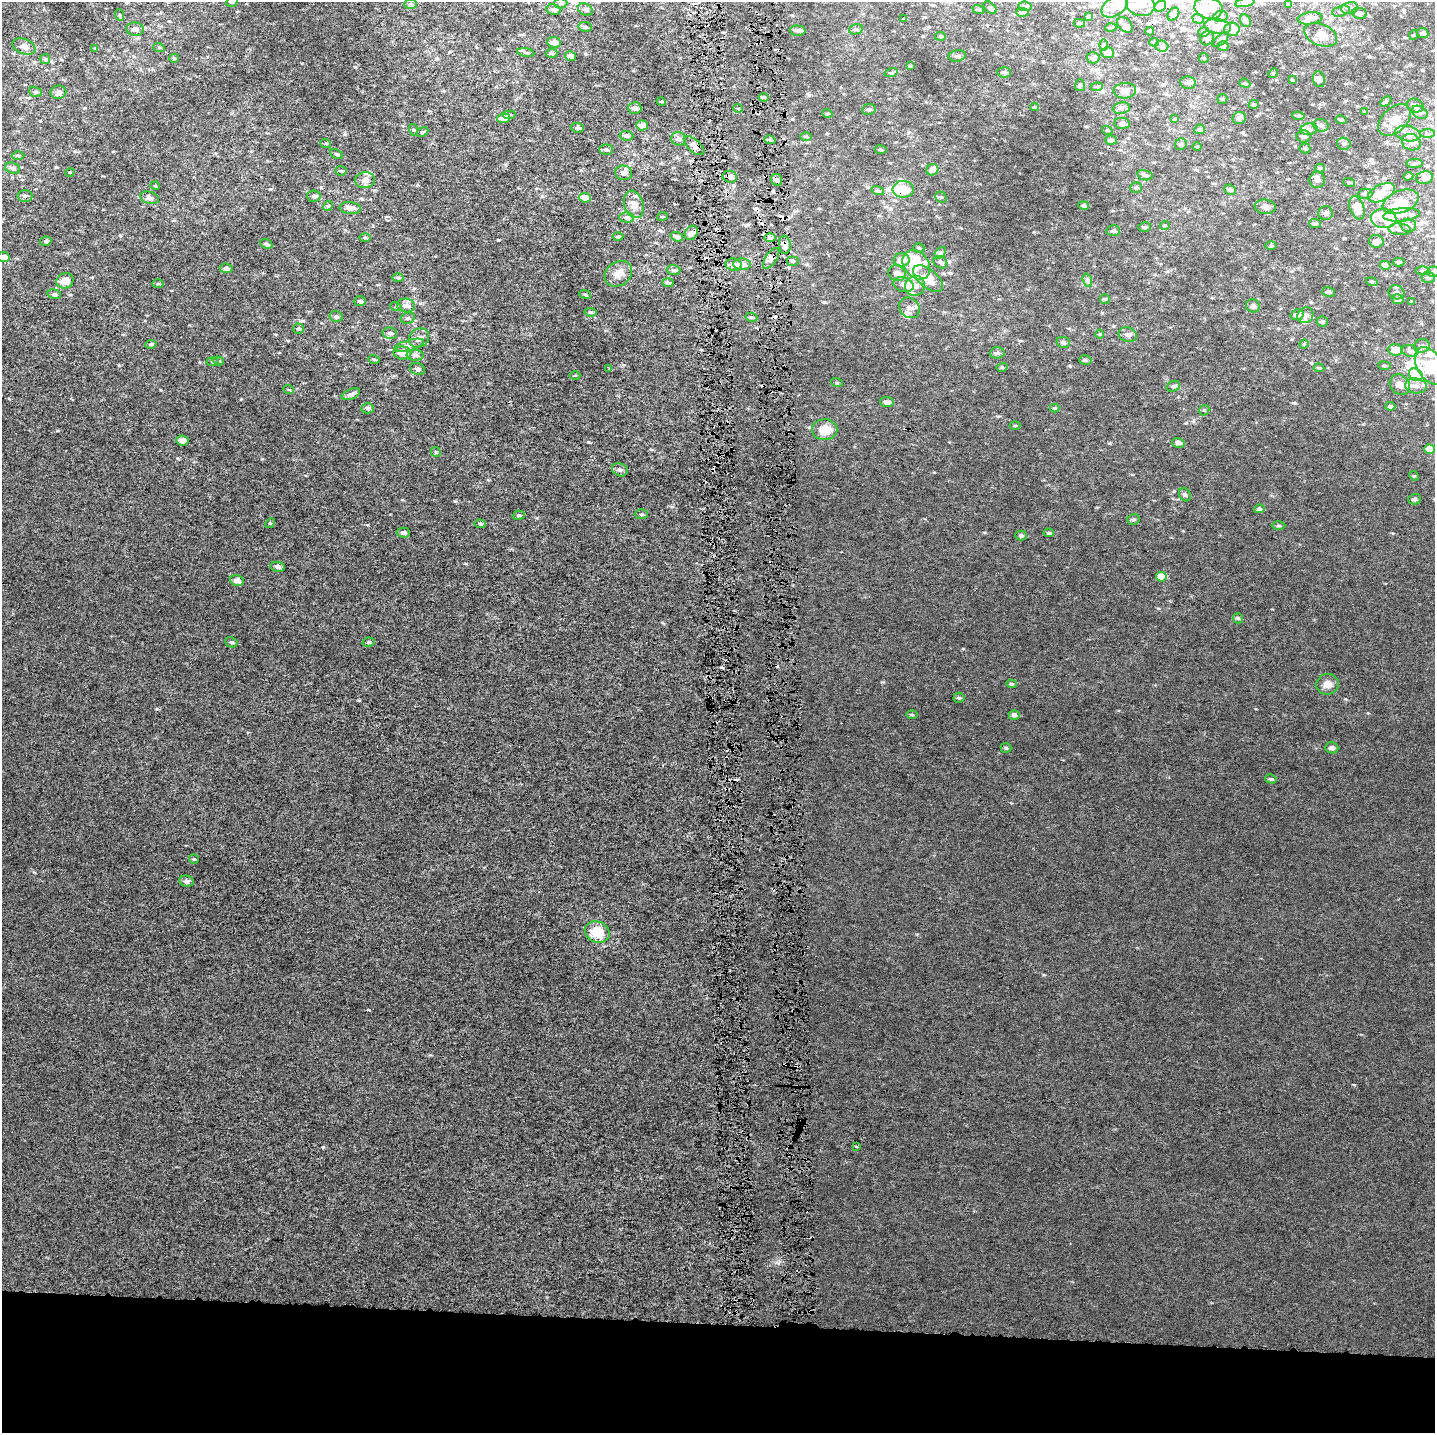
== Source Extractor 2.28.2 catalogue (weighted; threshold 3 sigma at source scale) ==
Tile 8 of 3 x 3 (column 2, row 3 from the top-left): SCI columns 1614-3046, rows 1-1431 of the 4661 x 4302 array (HDU 1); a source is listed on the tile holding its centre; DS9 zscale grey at full resolution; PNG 1437 x 1435 px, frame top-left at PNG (2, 2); each listed source drawn as its Kron ellipse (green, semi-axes under 4 px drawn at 4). Shown black and unused: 8% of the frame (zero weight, under 4 of 8 exposures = <1% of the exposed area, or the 3 px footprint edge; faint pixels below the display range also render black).
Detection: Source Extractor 2.28.2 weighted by HDU 2 'WHT'; one run over the whole footprint, this tile lists its part. Background 4.09e-04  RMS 0.0014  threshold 0.00569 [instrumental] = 3 sigma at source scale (4.09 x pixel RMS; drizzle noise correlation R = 1.36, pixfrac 0.8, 0.0396/0.0396 arcsec/px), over >= 5 px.
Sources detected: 353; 11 inside a brighter object's white glare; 13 cosmic-ray / hot-pixel residue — neither listed nor drawn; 29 inside a brighter listed object's ellipse — not listed separately; the other 300 listed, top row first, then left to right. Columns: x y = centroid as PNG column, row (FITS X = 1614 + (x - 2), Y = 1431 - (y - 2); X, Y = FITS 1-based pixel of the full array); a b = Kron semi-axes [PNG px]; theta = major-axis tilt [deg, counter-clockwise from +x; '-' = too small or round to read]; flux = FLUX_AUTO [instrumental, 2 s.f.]
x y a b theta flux
232 2 6 4 20 0.21
560 3 7 5 1 0.23
1245 3 10 4 11 0.27
410 4 6 5 - 0.24
1140 5 14 11 -11 1.2
1289 5 4 3 - 0.15
1025 6 7 4 -8 0.24
1160 6 6 5 - 0.65
1115 7 14 9 33 1.3
990 8 8 4 -42 0.25
1208 8 14 11 -12 1.3
1349 8 8 6 12 0.37
585 9 8 6 -29 0.31
978 9 6 4 -18 0.16
554 10 7 5 -8 0.4
1341 11 9 5 15 0.36
1022 12 6 4 -4 0.2
1359 13 7 5 -8 0.49
1173 14 7 5 53 0.3
120 15 6 4 -70 0.14
1220 16 7 5 10 0.29
1089 17 4 3 - 0.22
1310 18 12 6 8 0.66
904 19 3 3 - 0.11
1198 19 6 4 -20 0.19
1245 21 6 5 - 0.21
1079 23 5 4 - 0.18
1125 25 9 6 -46 0.4
1218 26 13 7 -8 0.84
585 27 6 4 -7 0.19
1111 28 5 2 - 0.14
135 29 9 6 -5 0.5
856 29 7 5 14 0.24
1232 29 7 6 - 1.1
798 31 8 5 -2 0.38
1150 31 4 3 - 0.15
1204 32 5 4 - 0.19
1423 33 5 4 - 0.38
1321 35 17 10 -24 1.2
1414 35 5 3 - 0.11
941 36 5 4 - 0.17
1207 38 7 6 - 0.4
1221 40 10 4 39 0.31
554 42 7 5 -6 0.6
1154 42 5 3 - 0.18
1104 45 6 4 -90 0.15
24 46 12 7 -20 0.75
1162 46 6 5 - 0.29
1223 46 5 5 - 0.36
95 48 3 3 - 0.099
159 48 6 3 -19 0.13
526 52 8 4 -9 0.27
552 53 6 4 -1 0.21
1108 53 6 5 - 0.57
570 56 5 4 - 0.52
957 56 9 5 9 0.3
174 58 5 4 - 0.14
1093 58 6 6 - 0.26
1204 58 5 5 - 0.14
45 59 5 5 - 0.2
910 66 4 3 - 0.2
1004 72 7 5 -6 0.29
891 73 7 4 17 0.18
1273 73 5 4 - 0.14
1319 79 8 6 -76 0.53
1292 80 4 3 - 0.14
1188 83 8 6 -10 0.41
1245 83 6 4 -20 0.16
1080 85 6 5 - 0.18
1097 87 6 4 7 0.19
1125 91 11 8 4 0.67
35 92 6 5 - 0.21
58 92 8 6 11 0.45
764 97 5 3 - 0.19
1222 99 5 5 - 0.17
661 101 5 3 - 0.1
1386 102 7 4 44 0.21
1254 104 5 4 - 0.21
1415 106 8 6 -22 0.43
1035 107 4 3 - 0.15
635 108 6 6 - 0.5
738 108 5 3 - 0.098
1121 108 8 6 9 0.37
869 109 7 5 9 0.27
1364 112 4 4 - 0.11
1420 112 8 6 -31 0.42
827 113 5 3 - 0.12
509 115 6 4 5 0.17
1298 116 6 4 -8 0.21
503 118 6 5 - 0.74
1239 118 6 6 - 0.42
1175 119 4 4 - 0.15
1341 120 6 4 -11 0.19
1394 120 19 12 42 1.8
1122 123 8 5 -9 0.47
642 125 6 5 - 0.77
1321 125 8 6 -16 0.45
577 128 6 4 -7 0.24
1200 129 5 4 - 0.24
1309 129 8 5 9 0.43
414 130 6 4 -70 0.16
1107 130 5 3 - 0.11
422 132 6 4 27 0.2
1408 134 13 7 -11 0.77
1427 134 7 4 -1 0.26
626 136 7 5 -4 0.3
1303 136 7 6 - 0.4
806 137 6 4 -1 0.15
678 139 7 7 - 0.39
770 140 6 4 -17 0.25
1111 140 6 4 -5 0.35
1411 142 10 8 -20 0.71
326 144 5 3 - 0.12
1181 144 6 5 - 0.27
1344 144 7 6 - 0.31
694 146 12 6 -41 0.62
1197 146 4 3 - 0.11
1305 148 5 5 - 0.18
606 150 7 5 -2 0.27
881 150 6 4 -8 0.18
336 154 7 3 -27 0.16
18 155 6 4 -1 0.16
1415 164 8 4 0 0.22
13 168 8 5 -17 0.37
1320 168 4 4 - 0.13
932 170 6 5 - 0.76
341 171 5 5 - 0.19
70 172 5 3 - 0.096
623 173 8 7 - 0.54
1145 175 7 5 -13 0.28
1408 176 5 4 - 0.29
730 177 7 6 - 0.74
1425 178 8 6 12 0.78
365 180 10 8 9 0.83
776 180 6 5 - 0.48
1317 180 8 7 - 0.53
1349 182 6 3 -18 0.15
155 186 5 3 - 0.11
1136 188 6 5 - 0.2
903 189 10 8 -2 1.9
1230 190 6 5 - 0.24
878 191 6 4 -17 0.16
1381 193 14 8 26 1.7
1365 194 7 5 1 0.26
25 196 7 6 - 0.34
314 196 7 5 -4 0.41
941 197 6 5 - 0.21
149 198 9 6 -18 0.41
585 198 6 4 -7 1.3
1401 202 19 11 21 2.6
634 204 14 9 -74 1.1
1083 205 5 4 - 0.31
328 206 5 4 - 0.17
1265 207 10 7 -7 0.54
350 208 10 6 -5 0.78
1357 208 12 7 -70 1.5
1326 213 7 7 - 0.38
1402 215 18 6 6 0.85
627 217 7 5 -1 0.32
662 217 5 3 - 0.11
1383 218 13 10 -2 1.4
1315 224 5 4 - 0.3
1165 225 5 3 - 0.13
1408 225 8 6 -11 0.57
1145 227 6 5 - 0.25
1400 229 11 6 -4 0.51
1113 231 7 5 -1 0.34
691 233 7 6 - 0.52
618 236 5 3 - 0.14
365 237 5 3 - 0.16
677 237 6 4 -18 0.41
770 238 5 3 - 0.24
46 241 6 4 11 0.22
1376 241 7 6 - 0.65
266 244 6 4 -20 0.25
785 245 9 6 -84 0.49
1271 246 6 4 -1 0.16
919 248 5 4 - 0.17
940 253 7 4 44 0.23
4 257 6 5 - 0.78
771 258 12 5 55 0.55
902 260 8 6 2 1.4
793 261 6 5 - 0.21
940 262 7 6 - 0.36
1399 262 5 4 - 0.21
742 264 9 6 -4 0.94
734 265 8 6 -10 0.77
916 265 16 12 -52 4.7
1385 265 5 4 - 0.62
226 268 6 4 -6 0.47
674 270 7 5 -1 0.26
1422 271 7 3 0 0.18
1433 272 6 5 - 0.21
897 273 9 7 -25 0.73
618 274 14 12 36 1.2
1428 277 7 6 - 0.34
398 278 6 4 -1 0.18
928 278 18 9 -40 2
1087 280 7 4 -71 0.27
65 281 8 7 - 1.4
668 282 6 4 -2 0.18
1372 282 6 4 -16 0.18
158 284 6 4 2 0.15
903 285 10 7 -20 0.74
915 286 10 9 - 0.9
1329 292 6 5 - 0.2
1396 292 8 7 - 0.5
54 294 7 5 -10 0.29
585 294 6 3 -20 0.15
1105 299 5 5 - 0.14
1398 299 5 5 - 0.65
360 301 6 5 - 0.31
1412 302 4 4 - 0.18
406 305 9 7 -8 0.75
1253 306 7 6 - 0.31
396 307 6 3 -18 0.15
909 308 11 9 -44 0.8
590 312 6 4 -10 0.16
1297 315 6 5 - 0.52
1305 315 8 7 - 0.45
336 317 6 5 - 0.32
751 317 6 4 -11 0.2
408 318 7 5 15 0.28
1322 322 5 5 - 0.23
298 329 5 5 - 0.26
390 333 7 5 -11 0.37
1100 334 4 4 - 0.13
1128 335 9 7 -19 0.52
419 338 11 9 35 0.75
1063 342 7 5 -11 0.36
151 344 6 4 9 0.21
1304 344 4 4 - 0.14
409 345 15 5 16 0.55
1422 346 8 6 12 0.51
1395 350 7 5 -2 1.4
1410 351 8 6 -16 0.37
402 353 9 6 0 0.99
997 353 7 5 6 0.39
415 355 8 5 -2 0.39
374 359 6 3 -19 0.16
1085 360 6 5 - 0.27
218 361 6 4 -19 0.16
213 362 6 4 -5 0.15
1384 366 6 3 -7 0.16
1430 366 20 12 -60 3.4
1002 367 6 4 15 0.19
1319 368 5 3 - 0.18
417 369 8 6 -20 0.43
609 369 4 3 - 0.41
1416 375 7 6 - 6.6
575 376 5 3 - 0.11
837 383 6 3 -18 0.14
1400 385 11 9 -45 1.1
1173 386 7 5 20 0.24
1416 386 11 7 -8 0.82
289 390 5 3 - 0.12
351 394 10 5 22 0.43
887 402 7 5 -5 0.53
1390 406 5 4 - 0.25
368 408 6 5 - 0.28
1054 408 5 4 - 0.15
1204 410 5 5 - 0.16
1015 426 5 3 - 0.11
825 430 12 10 2 2
182 440 6 5 - 0.76
1178 443 6 5 - 0.45
1429 449 5 5 - 1.4
436 452 5 4 - 0.17
620 470 8 6 -23 0.34
1414 476 5 4 - 0.13
1185 495 7 5 -58 0.26
1415 499 6 5 - 0.21
1259 509 5 4 - 0.28
641 514 6 5 - 0.21
519 515 6 4 16 0.21
1133 519 6 5 - 0.24
270 523 5 4 - 0.13
480 524 6 4 -4 0.19
1279 526 7 3 -1 0.18
403 533 7 5 -3 0.36
1049 533 5 3 - 0.23
1021 535 5 5 - 0.28
278 567 7 5 -8 0.37
1161 577 5 5 - 2
237 580 7 5 -15 0.8
1238 618 5 5 - 0.18
231 642 6 5 - 0.24
369 642 6 4 13 0.21
1011 684 5 4 - 0.16
1328 684 11 10 - 0.95
959 698 5 5 - 0.18
912 715 5 3 - 0.15
1014 715 5 5 - 0.49
1006 748 5 5 - 0.17
1332 748 6 5 - 0.5
1271 779 6 4 -14 0.21
194 859 5 5 - 0.14
186 881 7 5 -9 0.47
597 932 13 10 -25 3.1
857 1146 3 3 - 0.97
Overlapping masked pixels (flux is a lower limit): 5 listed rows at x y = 694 146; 730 177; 903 189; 785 245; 771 258
Isophote crosses this tile's border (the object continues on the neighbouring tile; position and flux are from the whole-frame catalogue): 5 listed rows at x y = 232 2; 1140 5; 1349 8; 4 257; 1430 366
Unlisted compact peaks at least as high as the median listed source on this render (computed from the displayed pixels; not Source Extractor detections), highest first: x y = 323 1147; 157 709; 455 501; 498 240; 588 442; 1345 699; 1354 1085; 270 189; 368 1010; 963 649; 262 459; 241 399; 57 431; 466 564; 1174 491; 161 390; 355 67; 779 1262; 420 303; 1294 403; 34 872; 1110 443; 1044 975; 1368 713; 1011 803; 997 416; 119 365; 345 134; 882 682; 824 302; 1086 126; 917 934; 177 458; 1256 709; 1393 533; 1158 608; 1070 366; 1186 423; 120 235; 430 1055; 672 507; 984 532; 402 500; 321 187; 542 196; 537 518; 70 295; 488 480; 56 167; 303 321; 623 365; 934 472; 1272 609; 417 185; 75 151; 302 63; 499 49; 807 264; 674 204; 279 353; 189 325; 390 514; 169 21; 85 108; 664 624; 40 121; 113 151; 505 165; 276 334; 1034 232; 436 58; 809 95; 1097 507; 1183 531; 359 284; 339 354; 92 277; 792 119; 1102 313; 248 732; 199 362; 585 54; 792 15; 174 220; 581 170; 1113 326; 929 27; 606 330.